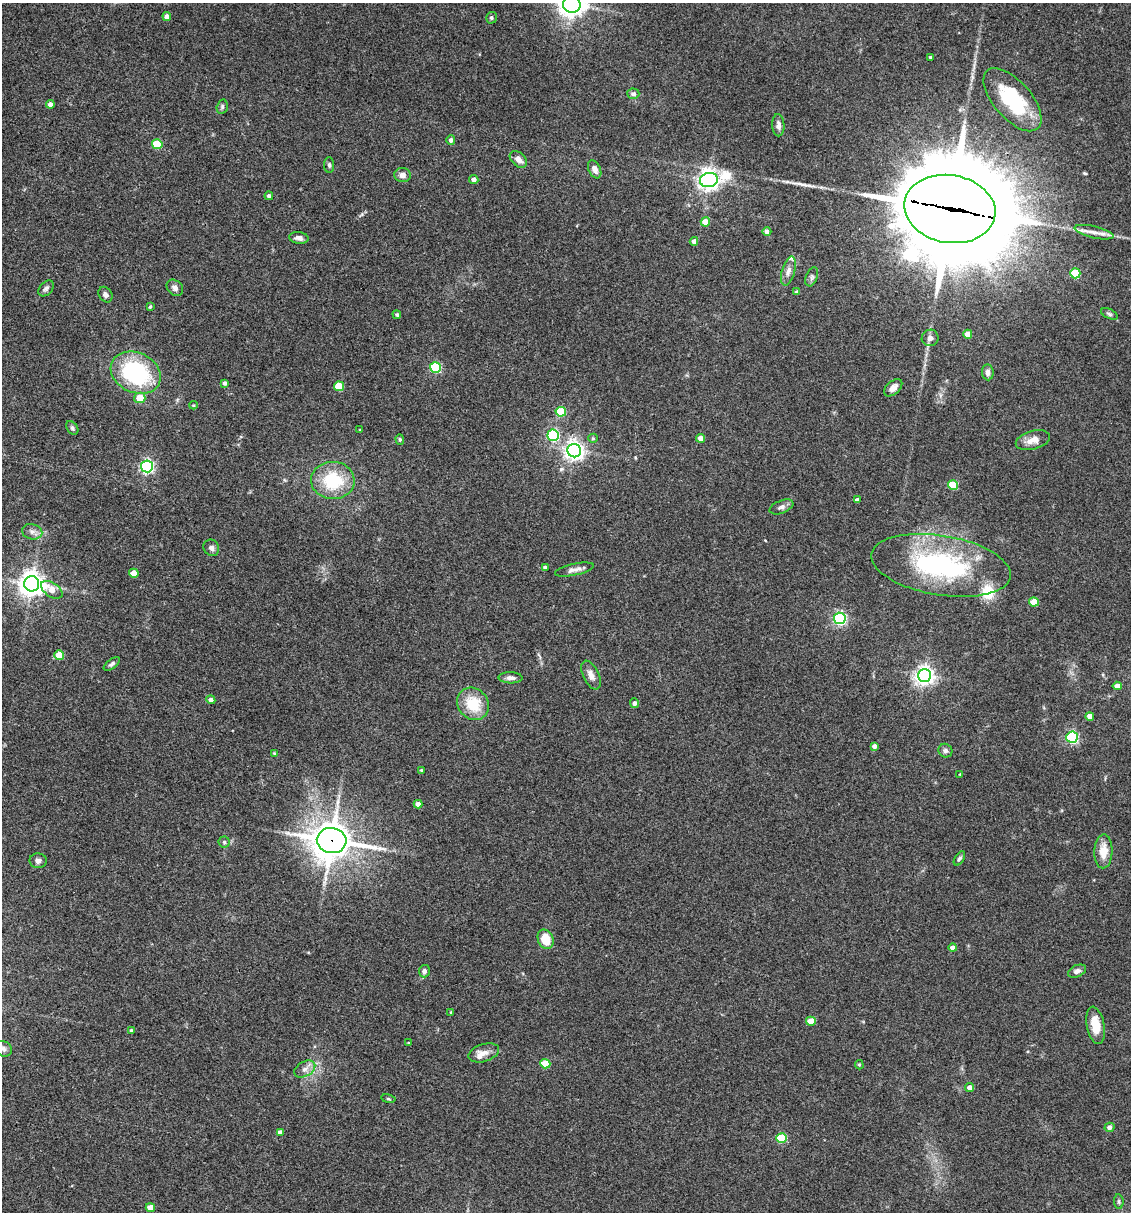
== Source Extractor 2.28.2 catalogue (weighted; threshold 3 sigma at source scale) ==
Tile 11 of 4 x 4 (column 3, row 3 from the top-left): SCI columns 2492-3620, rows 1213-2422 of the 4864 x 4846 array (HDU 1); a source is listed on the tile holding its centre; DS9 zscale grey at full resolution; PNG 1133 x 1214 px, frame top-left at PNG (2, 3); each listed source drawn as its Kron ellipse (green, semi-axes under 4 px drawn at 4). Shown black and unused: <1% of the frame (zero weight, under 3 of 4 exposures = <1% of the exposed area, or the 3 px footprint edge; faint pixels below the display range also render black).
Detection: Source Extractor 2.28.2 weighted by HDU 2 'WHT'; one run over the whole footprint, this tile lists its part. Background 0.127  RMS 0.0075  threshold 0.0338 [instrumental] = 3 sigma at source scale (4.5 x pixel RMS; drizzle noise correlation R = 1.50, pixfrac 1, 0.05/0.05 arcsec/px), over >= 5 px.
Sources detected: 116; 1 long thin detection or spike segment (spike, bleed or trail) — neither listed nor drawn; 4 inside a brighter listed object's ellipse — not listed separately; the other 111 listed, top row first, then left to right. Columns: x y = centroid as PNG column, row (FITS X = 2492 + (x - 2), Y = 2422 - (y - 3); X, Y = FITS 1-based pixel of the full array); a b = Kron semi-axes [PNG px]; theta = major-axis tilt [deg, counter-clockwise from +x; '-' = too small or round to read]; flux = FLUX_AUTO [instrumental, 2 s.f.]
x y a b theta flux
572 4 9 8 - 630
167 16 4 4 - 4
491 18 6 5 - 1.4
930 57 3 3 - 0.84
633 94 6 5 - 2.4
1012 100 38 19 -49 53
50 104 4 4 - 3.9
222 107 7 5 76 1.5
778 125 11 6 -87 3.4
451 140 5 4 - 2.3
157 144 5 5 - 31
518 159 10 6 -42 4.9
329 165 8 5 -88 1.6
595 169 9 6 -65 3.7
402 175 8 7 - 3.9
474 179 4 4 - 3.4
709 180 9 7 15 490
269 196 4 4 - 2.1
950 209 46 34 -9 21000
705 222 4 4 - 10
767 232 4 4 - 2.6
1094 232 20 6 -13 6.1
299 238 10 6 -8 3.6
694 241 4 4 - 3.7
788 271 15 6 73 4.4
1075 273 5 5 - 33
812 277 10 5 69 2
46 288 9 6 46 2.1
175 288 9 7 -43 2.9
797 292 3 3 - 1.6
105 295 8 6 -55 2.3
150 307 4 3 - 1
1109 314 9 4 -25 1.7
397 315 4 4 - 1.3
968 334 4 4 - 8.6
930 338 8 8 - 3.4
435 367 5 5 - 68
988 372 8 5 -84 3.5
136 373 26 20 -25 88
225 383 4 3 - 1.7
339 386 5 5 - 22
893 388 11 6 41 4.6
140 398 6 5 - 12
193 405 4 4 - 0.76
561 412 5 5 - 34
72 428 7 5 -54 1.6
360 430 4 2 - 0.54
553 435 6 5 - 93
593 438 5 4 - 1.1
701 438 4 4 - 6.4
400 439 5 4 - 1.1
1033 440 17 9 15 7.4
574 451 7 6 - 410
147 466 6 6 - 160
333 480 22 18 -2 39
953 485 5 5 - 30
857 500 4 4 - 2.3
781 507 12 6 21 2.8
32 532 10 7 -14 3.6
211 548 8 7 - 2.9
941 565 70 30 -9 120
545 568 4 4 - 2.4
574 570 20 5 12 4.1
134 573 5 4 - 12
32 584 7 7 - 800
52 590 12 7 -34 9.8
1034 602 5 4 - 14
840 618 6 5 - 140
59 655 5 4 - 18
112 664 9 4 38 1.8
591 675 15 8 -64 5.2
924 675 6 6 - 390
510 678 12 5 -3 3.2
1117 686 4 4 - 6.4
211 700 4 4 - 2.9
634 703 5 4 - 2.2
473 704 17 15 -50 23
1090 716 4 4 - 7
1072 737 6 5 - 110
874 746 4 4 - 3.4
945 751 7 6 - 2.1
274 753 4 3 - 0.69
421 770 3 3 - 0.72
960 774 3 3 - 0.54
418 804 4 4 - 4.2
332 840 15 12 -5 1800
224 842 5 5 - 1.4
1103 851 17 9 88 11
959 858 8 4 57 1.6
38 861 8 7 - 3.3
546 939 10 7 -65 16
953 948 4 4 - 3.8
424 971 6 5 - 2.2
1077 971 9 6 23 2.7
451 1012 4 3 - 0.73
811 1021 5 4 - 16
1096 1025 19 8 -79 13
131 1031 4 4 - 1.2
408 1043 3 2 - 0.7
3 1049 9 7 -34 2.5
484 1053 16 8 17 5.5
545 1064 5 4 - 27
859 1065 4 4 - 0.99
305 1069 11 7 30 4.3
970 1087 4 4 - 4.1
388 1099 7 3 -9 0.93
1110 1127 5 4 - 3
280 1132 4 4 - 2.9
782 1138 5 5 - 38
1119 1202 7 4 -84 1.3
150 1207 4 4 - 9
Overlapping masked pixels (flux is a lower limit): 2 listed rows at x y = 950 209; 332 840
Isophote crosses this tile's border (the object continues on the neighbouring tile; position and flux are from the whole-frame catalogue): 2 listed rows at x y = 572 4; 3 1049